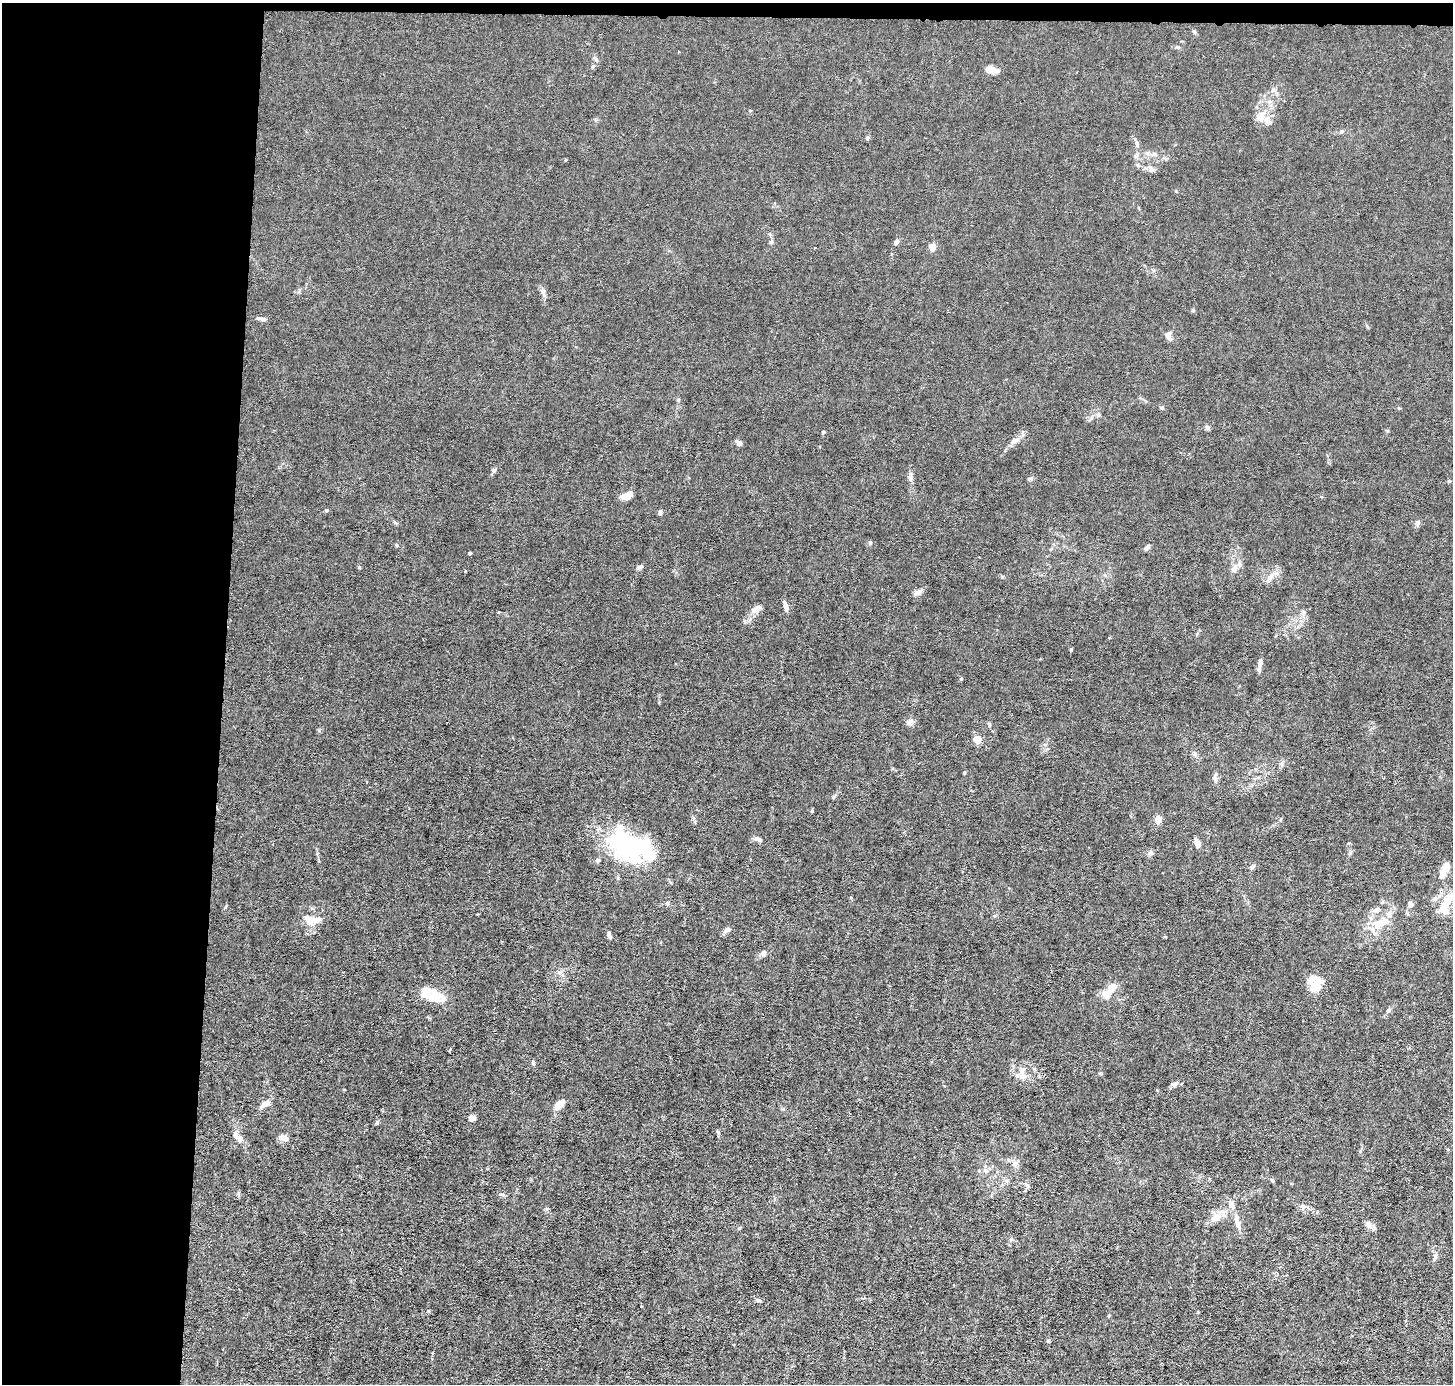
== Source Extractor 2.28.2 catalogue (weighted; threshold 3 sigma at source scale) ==
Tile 1 of 3 x 3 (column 1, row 1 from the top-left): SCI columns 1-1451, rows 2902-4283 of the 4354 x 4384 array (HDU 1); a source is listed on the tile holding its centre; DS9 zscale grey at full resolution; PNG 1455 x 1386 px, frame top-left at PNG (2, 3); no overlay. Shown black and unused: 16% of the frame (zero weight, under 3 of 6 exposures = <1% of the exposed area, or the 3 px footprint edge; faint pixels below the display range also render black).
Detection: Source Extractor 2.28.2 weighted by HDU 2 'WHT'; one run over the whole footprint, this tile lists its part. Background 0.0122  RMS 0.0027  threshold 0.0111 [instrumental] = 3 sigma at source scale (4.09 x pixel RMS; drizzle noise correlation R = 1.36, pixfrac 0.8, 0.05/0.05 arcsec/px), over >= 5 px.
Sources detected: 99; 3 inside a brighter object's white glare — not listed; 15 inside a brighter listed object's ellipse — not listed separately; the other 81 listed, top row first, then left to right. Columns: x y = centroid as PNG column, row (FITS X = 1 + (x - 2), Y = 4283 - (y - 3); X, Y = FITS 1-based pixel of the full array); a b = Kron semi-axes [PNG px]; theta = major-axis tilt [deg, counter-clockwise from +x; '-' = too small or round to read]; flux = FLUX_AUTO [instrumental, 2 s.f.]
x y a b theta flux
593 66 5 3 - 0.3
990 69 10 8 -15 2
750 110 4 3 - 0.21
1260 118 14 10 -32 2.2
867 138 5 5 - 0.42
1137 144 12 5 -78 0.83
1151 169 10 6 -80 0.81
771 242 5 5 - 0.48
897 242 7 5 56 0.68
932 247 7 6 - 1.9
543 292 14 5 -80 0.97
1193 310 5 4 - 0.33
262 319 13 4 -9 0.77
1169 337 14 7 -69 1.1
1098 414 7 5 72 0.54
1207 427 7 5 -73 0.58
823 432 5 4 - 0.25
1014 441 11 7 23 1.2
739 443 6 5 - 1
494 470 6 4 19 0.39
911 478 9 7 -82 0.87
1031 478 8 5 17 0.47
627 495 12 6 24 3
326 510 5 4 - 0.3
660 512 7 4 83 0.49
1418 523 7 5 83 0.58
870 542 5 4 - 0.46
397 545 5 4 - 0.33
1147 548 8 5 47 0.61
470 553 3 3 - 0.41
640 567 8 5 22 0.61
1234 569 10 7 56 1.3
1271 577 15 6 52 1.5
918 592 13 6 32 1.1
786 606 12 5 -71 1.4
754 610 9 7 42 1.1
1260 663 11 6 81 0.97
909 722 10 8 48 1
989 724 6 4 -72 0.33
977 739 4 4 - 6.6
1216 779 7 4 71 0.57
812 811 5 4 - 0.26
1158 819 6 5 - 2.4
759 839 12 5 -19 0.87
1198 844 8 6 -73 1.9
624 845 47 33 -49 26
1150 853 8 7 - 0.68
1253 866 7 5 35 0.63
1444 869 21 8 62 2.9
1448 900 22 10 65 4
1410 904 8 6 -84 0.74
1377 910 8 7 - 1.1
310 921 18 11 -59 3.1
1382 922 21 10 21 4.9
727 930 8 6 33 1
609 935 9 5 -71 0.77
763 953 7 7 - 0.7
1317 985 22 14 58 3.7
1112 988 9 6 46 3.5
433 994 20 12 77 2.9
1388 1010 5 5 - 0.41
533 1062 7 5 -75 0.42
1022 1071 12 9 85 1.9
1174 1084 7 6 - 0.92
266 1103 14 7 27 1.3
559 1104 12 6 45 3
472 1118 8 6 -4 1.1
718 1132 7 3 -71 0.37
284 1138 13 7 -24 1.3
240 1139 8 7 - 1.3
1015 1164 9 7 31 0.98
986 1171 7 7 - 0.89
1272 1180 5 4 - 0.39
1027 1186 8 4 -90 0.56
502 1195 6 4 -19 0.38
1303 1206 8 7 - 0.93
1217 1217 16 11 36 2.8
1237 1220 17 6 -76 2
1368 1224 11 7 -41 1.1
1435 1255 10 3 69 0.52
758 1300 7 4 -14 0.57
Unlisted compact peaks at least as high as the median listed source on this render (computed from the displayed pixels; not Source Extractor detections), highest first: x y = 1071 649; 961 679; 359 567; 377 1122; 428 1311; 739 1228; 1048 1341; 964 773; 319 730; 1162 408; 225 907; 833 797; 678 400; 1387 431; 547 1209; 1342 131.